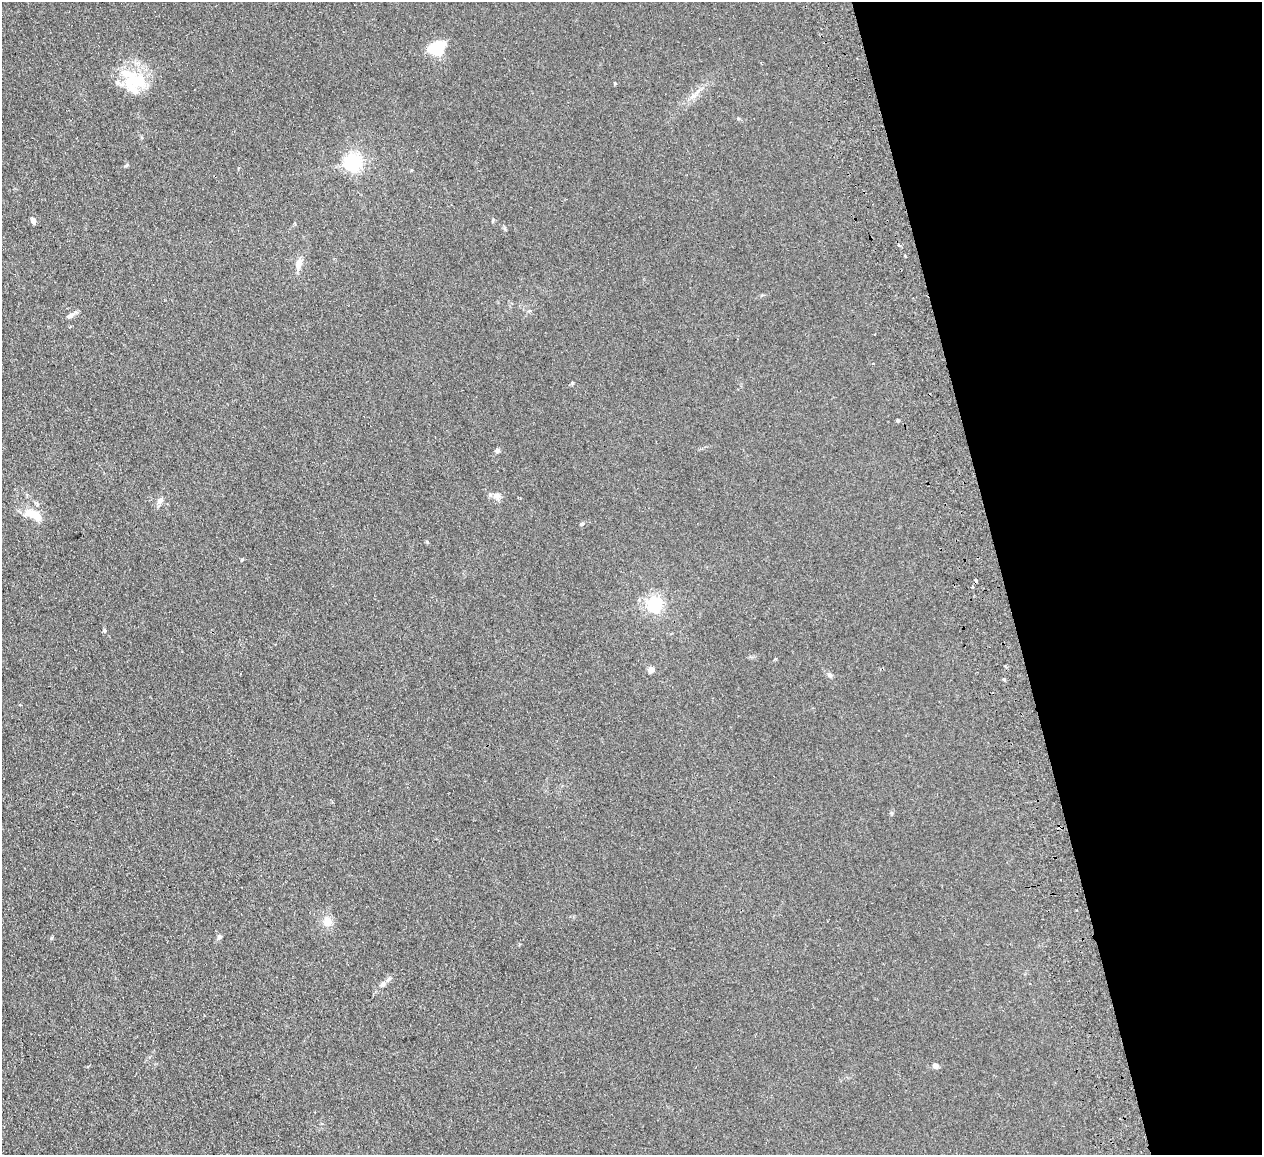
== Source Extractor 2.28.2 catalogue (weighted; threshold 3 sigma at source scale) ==
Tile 12 of 4 x 4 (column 4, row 3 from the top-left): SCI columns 3835-5094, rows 1314-2466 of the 5150 x 5049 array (HDU 1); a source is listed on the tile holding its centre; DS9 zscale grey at full resolution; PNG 1264 x 1157 px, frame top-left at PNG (2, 2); no overlay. Shown black and unused: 21% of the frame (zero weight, under 2 of 3 exposures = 3% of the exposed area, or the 3 px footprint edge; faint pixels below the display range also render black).
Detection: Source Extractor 2.28.2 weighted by HDU 2 'WHT'; one run over the whole footprint, this tile lists its part. Background 0.13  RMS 0.012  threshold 0.0544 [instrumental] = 3 sigma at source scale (4.5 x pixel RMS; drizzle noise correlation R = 1.50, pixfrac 1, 0.05/0.05 arcsec/px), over >= 5 px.
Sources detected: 33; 1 inside a brighter object's white glare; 3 cosmic-ray / hot-pixel residue — not listed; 3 inside a brighter listed object's ellipse — not listed separately; the other 26 listed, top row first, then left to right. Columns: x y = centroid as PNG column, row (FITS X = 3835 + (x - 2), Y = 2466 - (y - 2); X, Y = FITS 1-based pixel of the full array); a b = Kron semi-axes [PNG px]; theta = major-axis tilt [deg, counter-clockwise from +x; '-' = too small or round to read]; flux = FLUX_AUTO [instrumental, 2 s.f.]
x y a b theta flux
437 48 15 11 22 42
135 81 34 21 -1 48
615 83 4 3 - 1.1
693 96 8 5 44 3.9
353 162 6 6 - 420
33 221 7 5 -62 3.9
899 245 4 4 - 1.8
905 256 3 3 - 3.4
299 263 13 7 77 9.6
71 315 14 5 31 4.6
898 420 4 4 - 2
497 450 7 6 - 2.6
497 495 9 7 86 4.9
160 501 10 6 89 3.9
32 514 21 11 -11 18
582 524 6 4 22 1.6
654 604 6 6 - 310
105 631 4 4 - 3.1
651 669 4 4 - 13
830 675 7 6 - 2.9
1004 680 4 3 - 3
328 921 12 10 80 11
219 937 7 6 - 2.6
389 979 7 5 43 2.6
382 984 7 6 - 3.1
935 1066 7 6 - 4
Unlisted compact peaks at least as high as the median listed source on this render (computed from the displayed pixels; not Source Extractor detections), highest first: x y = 51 938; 572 383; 125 166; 427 542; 242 559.